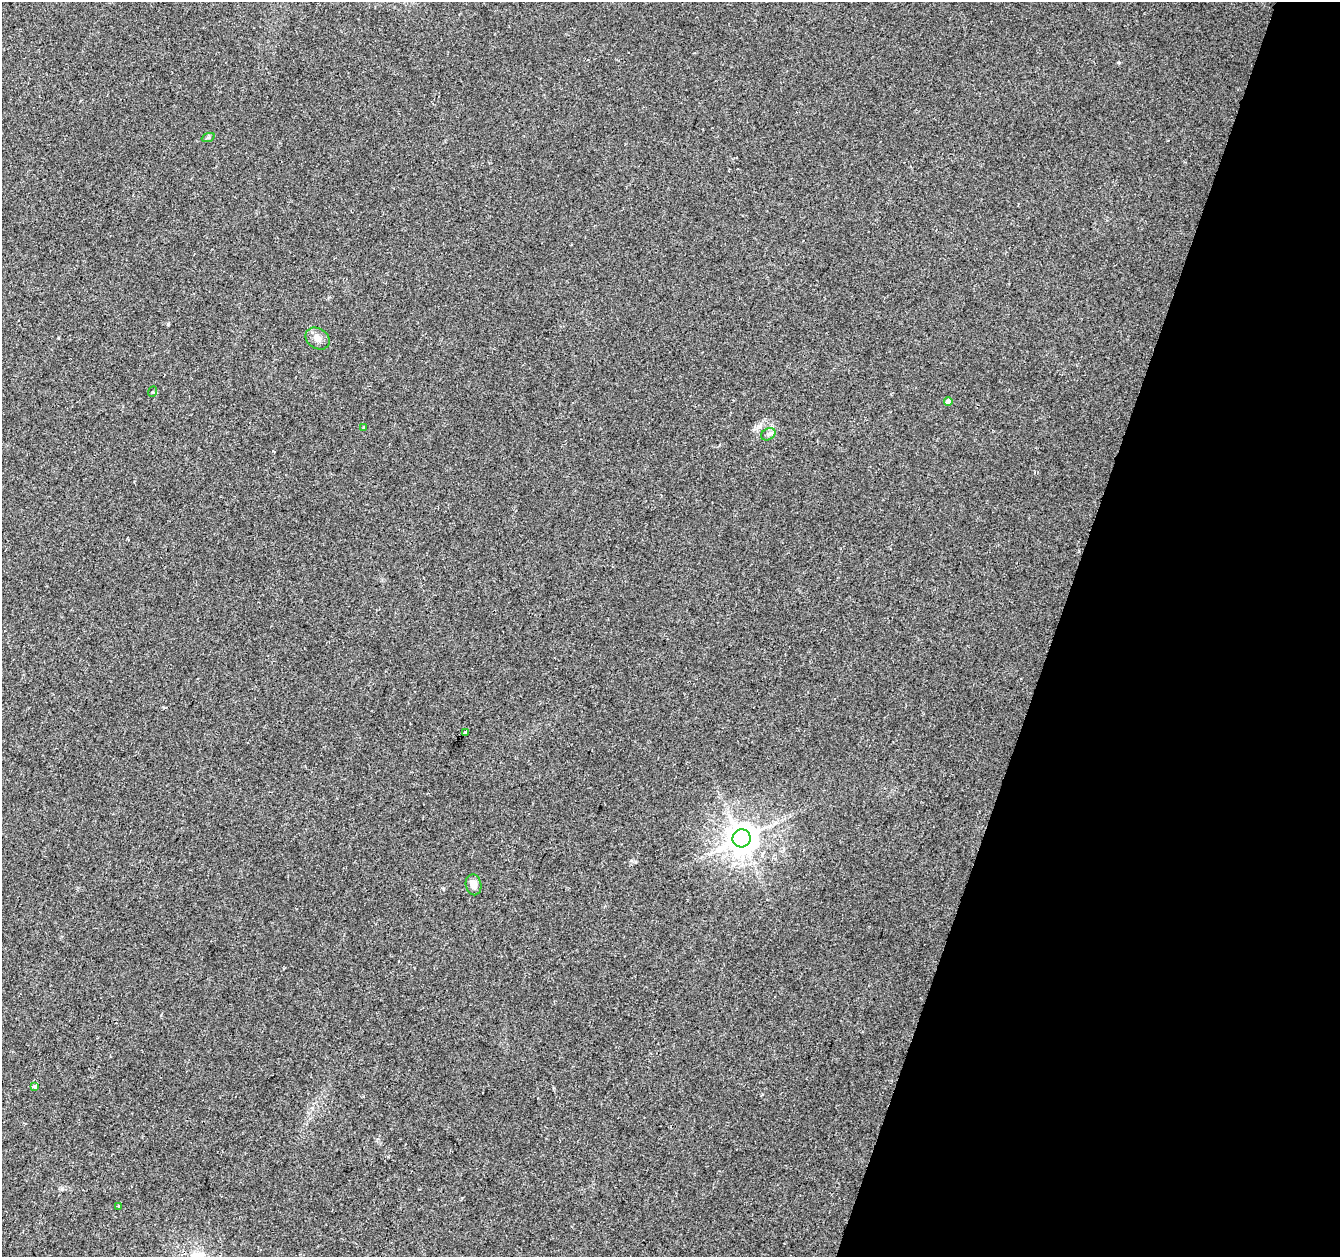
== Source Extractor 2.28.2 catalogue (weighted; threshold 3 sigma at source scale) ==
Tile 8 of 4 x 4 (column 4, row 2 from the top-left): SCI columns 4014-5351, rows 2729-3983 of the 5363 x 5521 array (HDU 1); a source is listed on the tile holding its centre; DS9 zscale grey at full resolution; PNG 1342 x 1259 px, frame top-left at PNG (2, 2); each listed source drawn as its Kron ellipse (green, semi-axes under 4 px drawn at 4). Shown black and unused: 21% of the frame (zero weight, under 2 of 3 exposures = <1% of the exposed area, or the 3 px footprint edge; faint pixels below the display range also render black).
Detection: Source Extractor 2.28.2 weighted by HDU 2 'WHT'; one run over the whole footprint, this tile lists its part. Background 0.0286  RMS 0.0056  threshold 0.025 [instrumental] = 3 sigma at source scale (4.5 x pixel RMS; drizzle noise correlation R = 1.50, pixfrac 1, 0.0396/0.0396 arcsec/px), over >= 5 px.
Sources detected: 11; all 11 listed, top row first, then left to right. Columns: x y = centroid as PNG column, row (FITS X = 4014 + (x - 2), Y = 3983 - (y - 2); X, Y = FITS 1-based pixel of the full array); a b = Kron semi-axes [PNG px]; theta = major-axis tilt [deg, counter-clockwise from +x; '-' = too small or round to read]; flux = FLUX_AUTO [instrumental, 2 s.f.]
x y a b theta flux
208 138 7 4 20 0.75
317 338 13 10 -34 3.6
152 392 5 3 - 0.6
948 401 5 4 - 3.5
364 427 3 2 - 0.57
768 434 7 5 30 1.5
466 733 3 3 - 7.2
742 838 9 9 - 1000
474 885 10 8 -79 3.7
35 1087 4 3 - 2.7
118 1206 3 3 - 1.5
Unlisted compact peaks at least as high as the median listed source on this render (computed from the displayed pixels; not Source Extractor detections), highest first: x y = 168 324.